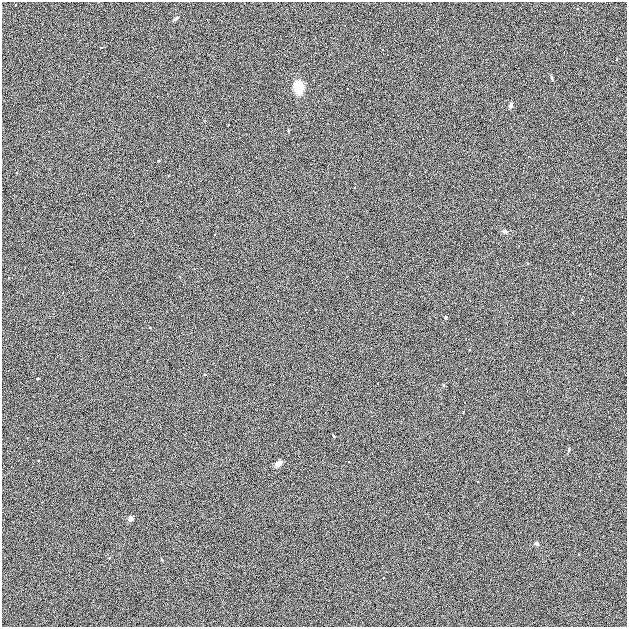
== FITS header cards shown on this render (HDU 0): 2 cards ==
NAXIS1  =                  625
NAXIS2  =                  625

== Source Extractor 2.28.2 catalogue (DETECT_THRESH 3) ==
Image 625 x 625 px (HDU 0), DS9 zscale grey, 1 PNG px = 1 image px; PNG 629 x 629 px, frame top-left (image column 1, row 625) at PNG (2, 2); no overlay
Background 1.87e-04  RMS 0.042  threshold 0.125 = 3 sigma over >= 5 px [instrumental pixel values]
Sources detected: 17; all 17 listed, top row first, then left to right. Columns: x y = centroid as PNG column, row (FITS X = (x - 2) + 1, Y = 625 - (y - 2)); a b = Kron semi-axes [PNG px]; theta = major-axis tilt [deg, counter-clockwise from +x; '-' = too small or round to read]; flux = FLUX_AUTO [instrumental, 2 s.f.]
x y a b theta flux
176 18 5 3 - 8.7
552 78 4 4 - 4.8
299 87 9 7 -85 89
511 105 5 4 - 10
288 130 4 2 - 2.5
505 232 7 5 -31 6.4
581 300 3 2 - 2.4
446 318 3 3 - 4.1
205 374 3 2 - 2.3
38 378 3 3 - 6.4
443 385 5 3 - 3
333 436 3 3 - 6.7
569 450 6 3 75 3.9
278 463 7 4 38 19
130 519 5 5 - 12
537 543 4 4 - 7.2
109 558 3 3 - 2.7